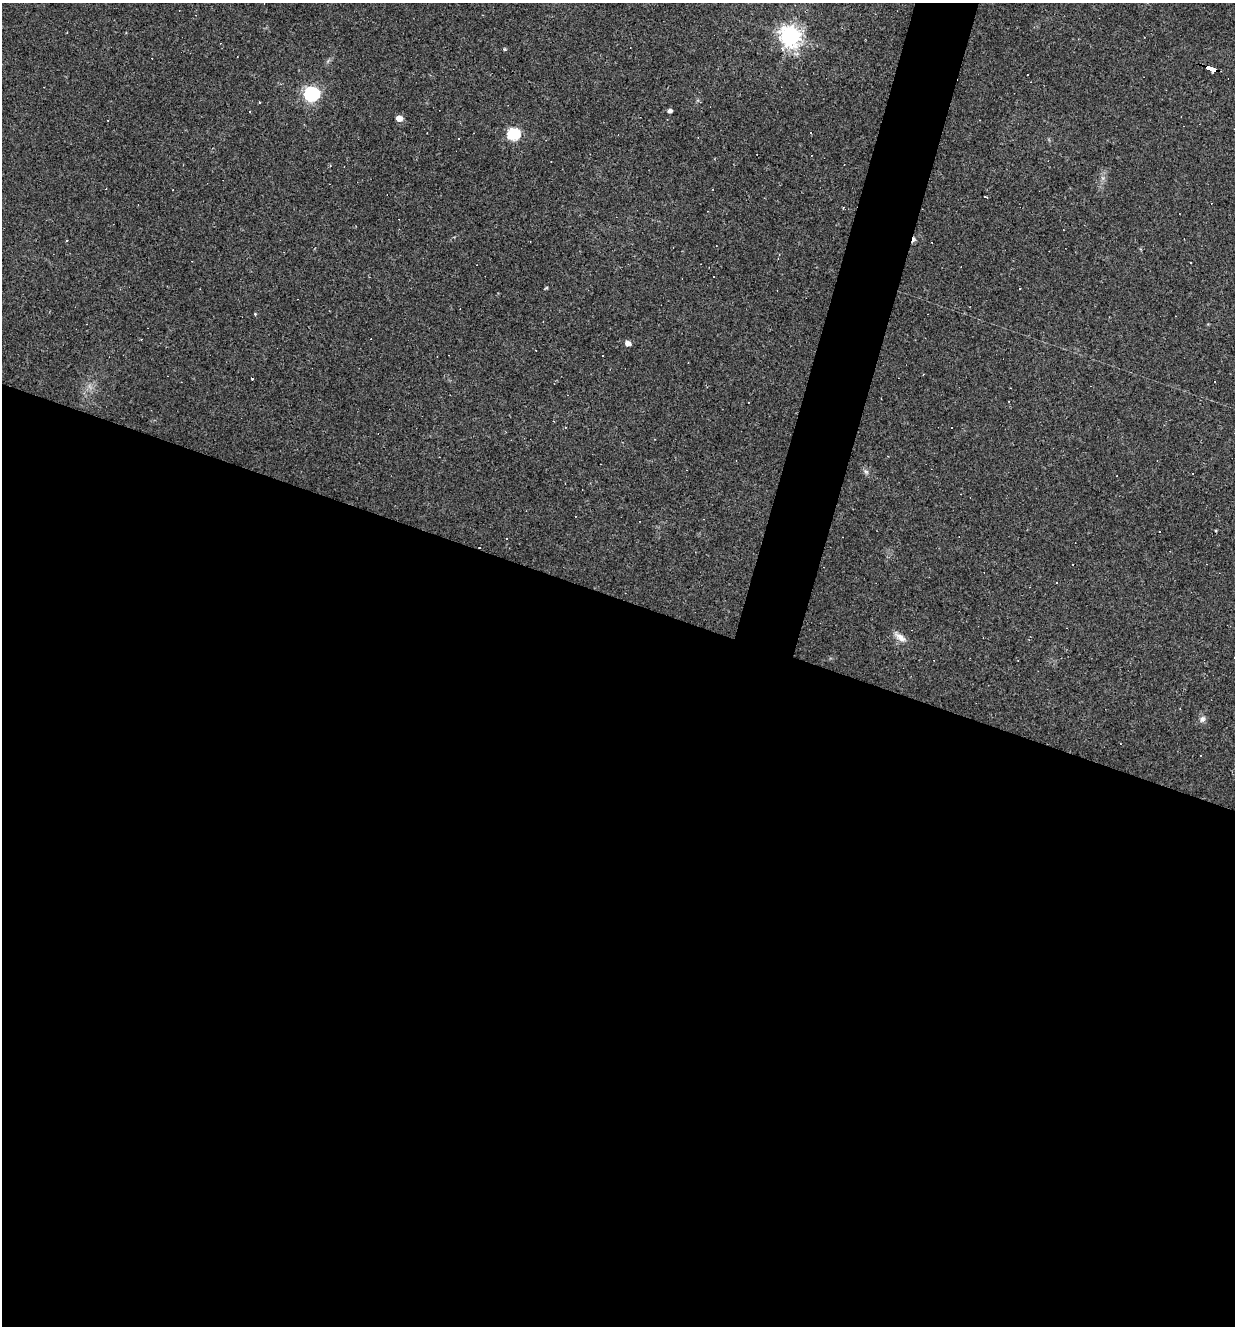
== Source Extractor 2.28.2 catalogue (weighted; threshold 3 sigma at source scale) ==
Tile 14 of 4 x 4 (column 2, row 4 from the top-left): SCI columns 1359-2591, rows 1-1324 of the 5310 x 5295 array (HDU 1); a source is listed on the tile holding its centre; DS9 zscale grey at full resolution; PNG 1237 x 1328 px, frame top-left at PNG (2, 3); no overlay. Shown black and unused: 58% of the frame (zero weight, under 2 of 3 exposures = <1% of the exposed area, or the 3 px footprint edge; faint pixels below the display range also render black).
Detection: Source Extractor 2.28.2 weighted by HDU 2 'WHT'; one run over the whole footprint, this tile lists its part. Background 0.108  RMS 0.0078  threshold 0.0349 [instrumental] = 3 sigma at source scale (4.5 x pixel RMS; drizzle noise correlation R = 1.50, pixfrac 1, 0.05/0.05 arcsec/px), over >= 5 px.
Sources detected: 37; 16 cosmic-ray / hot-pixel residue — not listed; the other 21 listed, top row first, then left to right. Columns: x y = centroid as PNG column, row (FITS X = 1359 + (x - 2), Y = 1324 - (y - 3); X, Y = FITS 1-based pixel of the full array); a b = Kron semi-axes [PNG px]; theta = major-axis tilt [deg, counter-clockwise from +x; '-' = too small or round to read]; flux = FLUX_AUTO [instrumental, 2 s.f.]
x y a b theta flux
790 36 8 7 - 450
505 49 4 3 - 1.3
1211 69 10 3 -19 90
1028 74 2 2 - 0.76
311 94 7 6 - 180
260 102 3 2 - 1.2
670 110 4 4 - 2.9
399 118 5 5 - 8.4
811 133 3 2 - 0.63
513 134 6 6 - 83
458 139 3 2 - 0.73
986 197 4 2 - 2.5
255 314 4 3 - 0.62
627 343 5 5 - 4.9
252 378 3 2 - 0.94
553 421 3 2 - 0.43
866 472 6 6 - 1.8
506 539 3 3 - 11
479 547 3 2 - 0.6
900 637 17 8 -36 5.7
1202 719 9 7 49 2.8
Overlapping masked pixels (flux is a lower limit): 2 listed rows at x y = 1211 69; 479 547